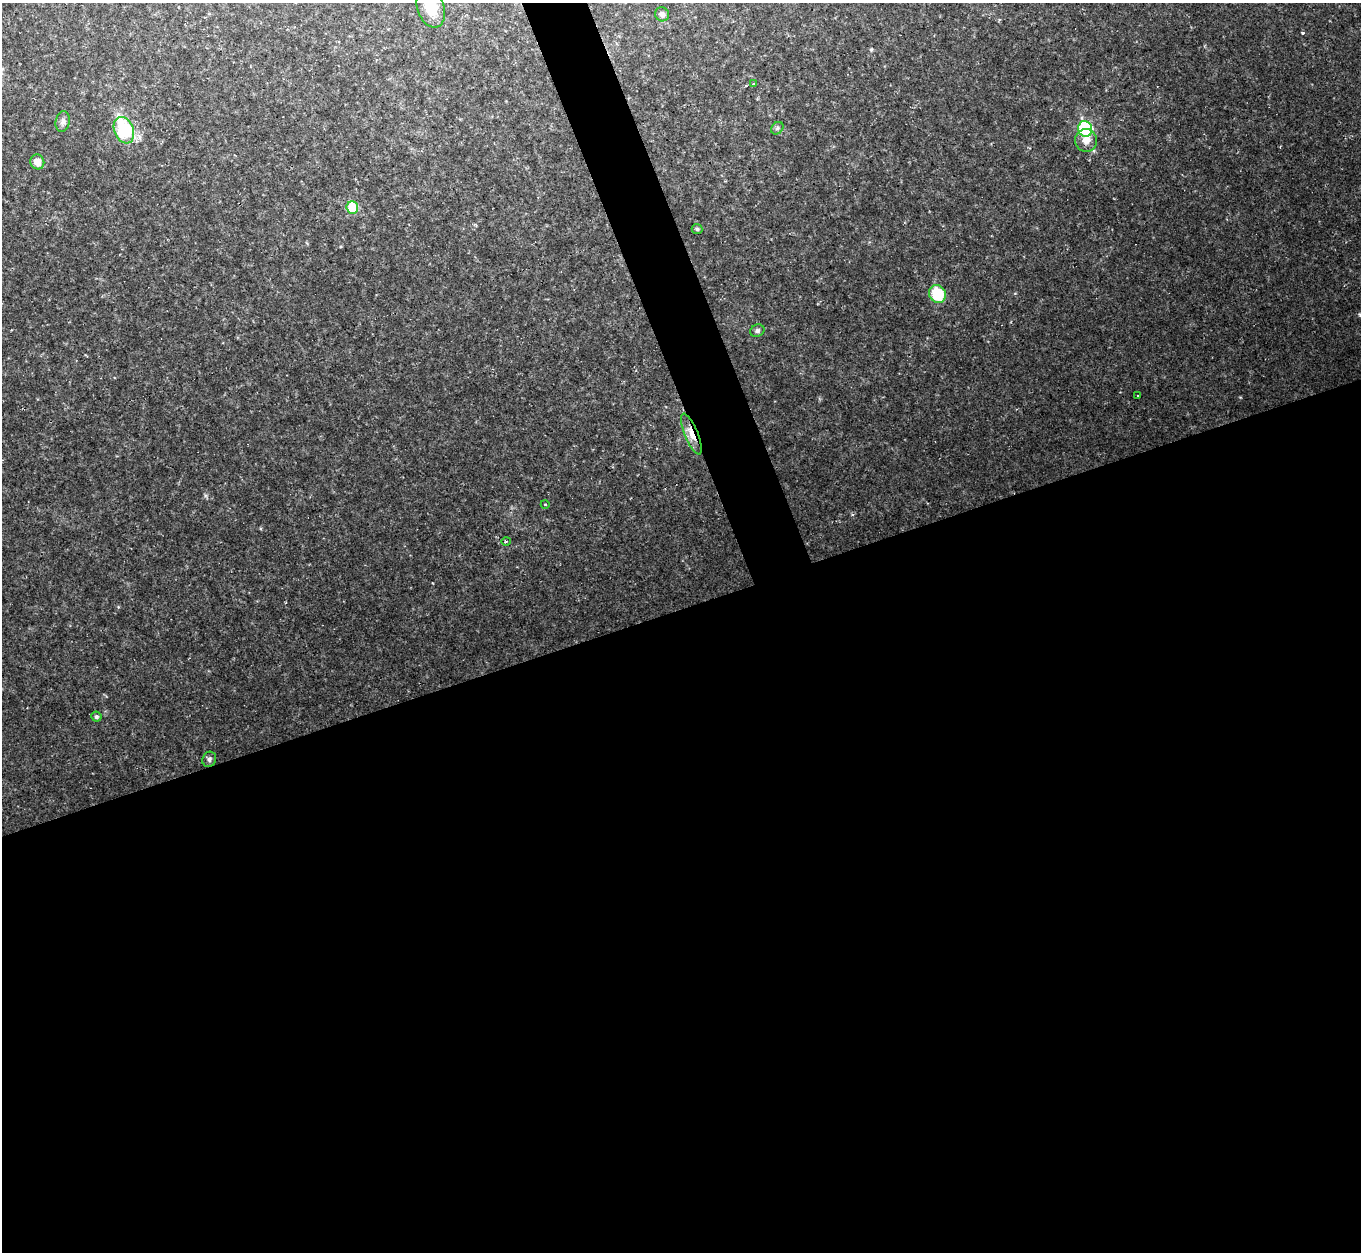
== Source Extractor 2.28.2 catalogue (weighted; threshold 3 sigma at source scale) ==
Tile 15 of 4 x 4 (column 3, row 4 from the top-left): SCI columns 2717-4075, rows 147-1396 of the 5433 x 5419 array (HDU 1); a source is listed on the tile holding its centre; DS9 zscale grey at full resolution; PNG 1363 x 1254 px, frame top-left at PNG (2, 3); each listed source drawn as its Kron ellipse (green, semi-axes under 4 px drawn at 4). Shown black and unused: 54% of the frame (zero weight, under 2 of 3 exposures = <1% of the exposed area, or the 3 px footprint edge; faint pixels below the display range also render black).
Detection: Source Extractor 2.28.2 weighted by HDU 2 'WHT'; one run over the whole footprint, this tile lists its part. Background 0.0461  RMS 0.0073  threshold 0.0328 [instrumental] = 3 sigma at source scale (4.5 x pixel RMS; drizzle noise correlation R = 1.50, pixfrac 1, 0.05/0.05 arcsec/px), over >= 5 px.
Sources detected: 22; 3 cosmic-ray / hot-pixel residue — neither listed nor drawn; the other 19 listed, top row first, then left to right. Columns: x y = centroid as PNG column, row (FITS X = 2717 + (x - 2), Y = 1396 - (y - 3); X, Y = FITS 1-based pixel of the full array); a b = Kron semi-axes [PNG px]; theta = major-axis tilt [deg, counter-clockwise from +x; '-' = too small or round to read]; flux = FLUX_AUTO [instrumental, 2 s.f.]
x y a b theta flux
431 8 20 13 -70 17
662 14 7 6 - 3
754 84 3 3 - 3.7
63 122 10 7 79 2.9
777 128 7 5 46 1.5
1085 129 8 7 - 81
124 130 14 9 -69 52
1086 140 11 11 - 6.8
37 162 7 7 - 7.3
352 207 6 5 - 30
697 229 5 5 - 1.2
937 294 9 8 - 28
757 331 7 6 - 1.8
1137 395 3 3 - 1.2
691 434 22 6 -68 11
545 504 4 3 - 0.52
506 541 4 3 - 0.89
96 717 5 5 - 2
209 759 8 6 62 2.1
Overlapping masked pixels (flux is a lower limit): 1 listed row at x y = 691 434
Isophote crosses this tile's border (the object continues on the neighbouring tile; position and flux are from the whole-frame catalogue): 1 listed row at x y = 431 8
Unlisted compact peaks at least as high as the median listed source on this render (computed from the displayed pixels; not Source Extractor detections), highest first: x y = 1302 33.